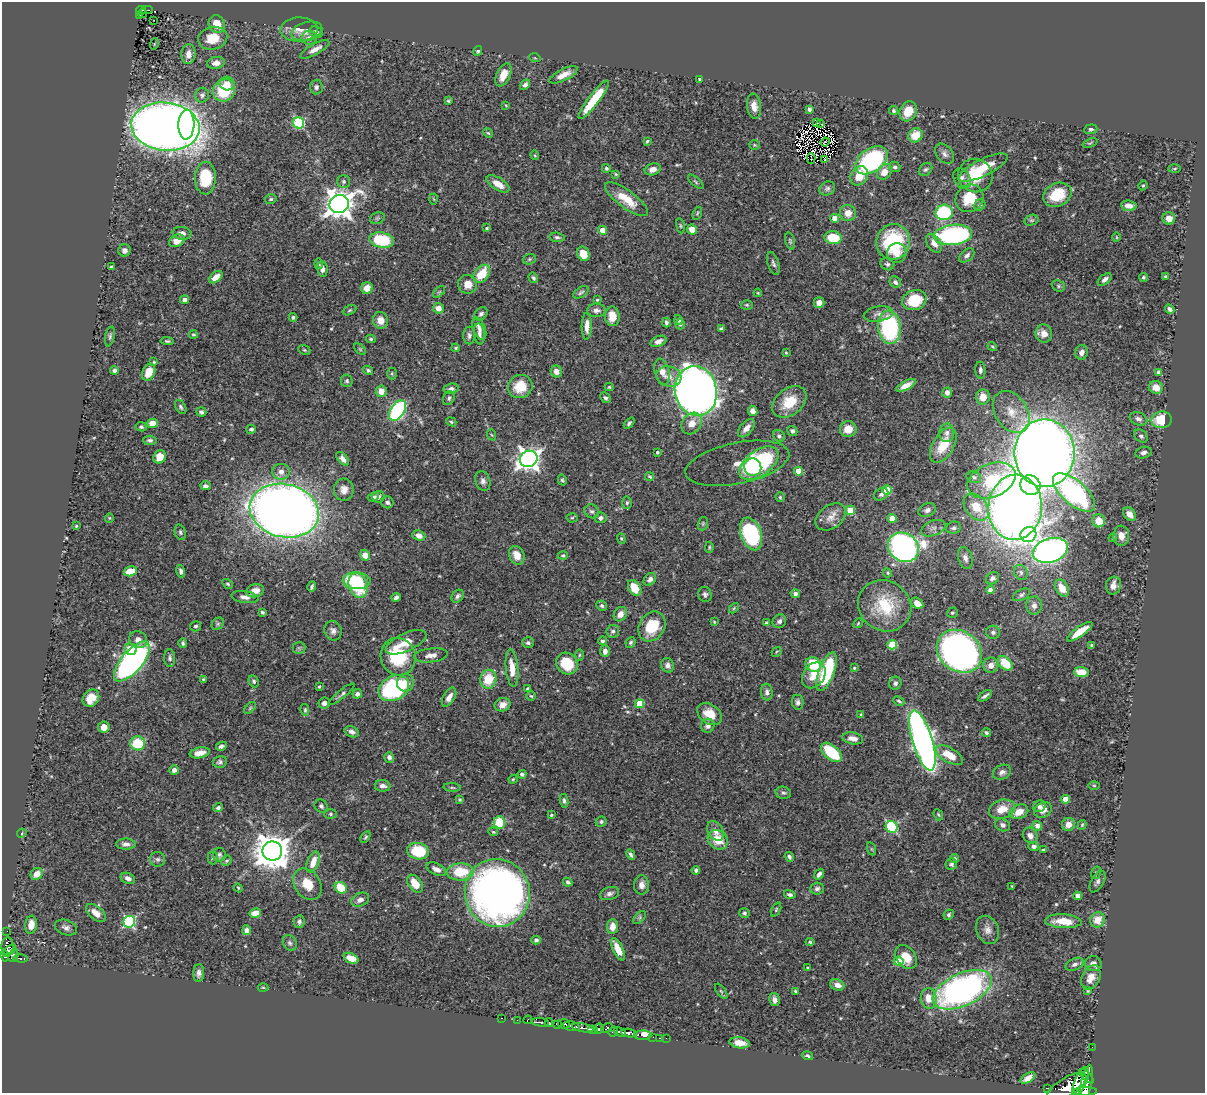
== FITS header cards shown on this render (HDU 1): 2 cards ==
NAXIS1  =                 1203
NAXIS2  =                 1091

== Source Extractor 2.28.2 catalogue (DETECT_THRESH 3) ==
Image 1203 x 1091 px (HDU 1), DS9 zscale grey, 1 PNG px = 1 image px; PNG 1207 x 1095 px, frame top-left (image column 1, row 1091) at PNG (2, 2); each listed source drawn as its Kron ellipse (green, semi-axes under 4 px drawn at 4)
Background 0.718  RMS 0.019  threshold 0.0561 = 3 sigma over >= 5 px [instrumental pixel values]
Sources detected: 537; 2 with non-positive FLUX_AUTO (blend fragments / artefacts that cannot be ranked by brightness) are neither listed nor drawn; of the other 535, the 500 brightest by FLUX_AUTO listed and drawn (35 fainter detections omitted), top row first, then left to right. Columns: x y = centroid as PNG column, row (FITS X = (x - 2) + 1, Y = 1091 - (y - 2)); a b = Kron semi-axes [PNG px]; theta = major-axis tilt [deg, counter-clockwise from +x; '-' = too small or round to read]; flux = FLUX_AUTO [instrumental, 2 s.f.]
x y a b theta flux
141 10 5 3 - 30
147 10 6 2 4 25
142 13 4 2 - 6.5
139 15 3 2 - 11
153 20 2 2 - 1.6
217 24 9 8 - 18
299 30 19 12 2 14
307 31 16 9 15 9.4
316 32 7 5 -22 2.7
213 38 15 11 15 27
309 38 7 7 - 5.5
154 44 6 3 71 1.2
315 49 16 5 29 8.9
478 51 5 4 - 2.7
188 54 10 7 85 9.5
535 58 6 3 -17 1.3
216 63 9 6 8 8.5
503 75 12 7 65 15
564 75 15 5 26 11
699 79 3 3 - 1.6
227 84 7 7 - 10
525 85 6 4 42 4.3
316 87 7 6 - 3.9
224 90 11 10 - 57
202 95 7 6 - 3.8
594 100 23 5 52 48
448 101 4 3 - 1.7
506 105 4 3 - 1.2
754 106 13 7 -83 10
809 109 4 4 - 3.5
894 111 4 4 - 2.7
908 111 10 8 61 25
299 123 6 5 - 110
816 123 2 2 - 320
821 124 3 2 - 1.7
186 125 15 8 87 110
165 127 34 24 -7 1900
1091 129 6 5 - 2.7
488 133 5 4 - 1.6
915 135 7 6 - 24
647 141 4 4 - 1.9
825 142 4 2 - 1.6
1090 143 8 3 22 1.6
754 145 5 4 - 1.6
945 154 11 8 -50 5.6
535 155 4 3 - 1.2
811 158 5 2 - 2
825 160 2 2 - 2.2
871 160 18 11 36 190
895 167 5 5 - 3.1
606 168 4 4 - 2.1
983 168 27 8 26 36
653 169 8 6 18 6.8
925 169 7 5 41 2.7
1175 169 6 3 2 1.4
884 172 8 6 52 14
616 174 4 3 - 1.4
859 176 10 8 57 23
975 176 17 16 - 43
205 178 16 10 88 57
962 178 11 8 -58 5.1
344 181 6 6 - 2.9
696 182 9 4 -41 2.2
498 184 13 6 -32 14
1143 185 5 3 - 1.4
827 188 8 6 28 3.3
1057 195 15 11 27 40
969 198 14 13 - 32
271 199 6 4 15 2
434 199 5 3 - 1.3
626 199 26 8 -37 28
339 204 10 9 - 1600
980 205 6 5 - 2.7
1129 206 8 5 -5 7
944 212 8 7 - 120
697 213 7 4 70 1.5
848 213 8 8 - 13
377 218 7 5 20 2.2
835 218 4 4 - 12
1169 218 6 6 - 10
1031 220 7 5 17 2.6
680 226 7 4 -82 1.9
487 228 3 3 - 1.9
692 229 5 5 - 15
602 230 4 4 - 14
182 233 9 6 -5 6.3
953 235 19 10 6 210
557 237 8 4 -5 2.8
1117 237 5 3 - 1.2
833 238 8 6 -7 40
382 240 12 7 -11 70
177 241 8 6 26 12
790 241 9 5 -75 2.3
893 242 18 16 74 92
934 243 10 6 -56 10
125 250 6 6 - 4.4
897 253 10 9 - 12
583 254 7 6 - 21
967 255 9 5 42 4.9
529 259 6 5 - 2.1
773 263 12 5 -71 3.8
319 264 5 3 - 1.5
887 264 7 6 - 2.8
111 267 3 3 - 1.8
322 269 8 5 -80 5.3
482 274 10 7 51 35
1165 276 4 3 - 1.5
216 277 8 4 39 12
1143 277 4 4 - 1.8
533 278 5 4 - 2.7
1105 279 8 4 38 5.1
895 282 6 5 - 4
468 284 9 9 - 15
1058 286 7 5 -23 2.5
367 288 6 5 - 14
439 292 7 4 44 2.1
581 292 8 5 33 2.6
758 293 4 3 - 1.2
185 300 4 4 - 6.5
597 300 3 3 - 1.7
914 300 12 10 20 39
819 302 5 5 - 7.9
747 305 6 5 - 1.9
438 308 5 5 - 9.7
1170 309 5 4 - 4.2
350 310 7 4 28 1.8
596 310 9 6 -1 5.5
481 314 8 5 44 3.9
878 314 14 7 9 6.8
612 316 10 7 -84 18
293 317 4 4 - 2.3
380 320 8 7 - 12
678 320 5 4 - 2.8
666 323 5 3 - 2.5
680 324 5 4 - 1.7
587 326 13 5 88 10
889 327 17 11 -84 170
721 328 4 3 - 2.3
479 329 12 6 -69 5.6
193 334 4 4 - 1.7
479 334 10 5 -83 4.9
1044 334 9 8 - 12
110 336 10 4 78 2.9
469 336 9 6 90 3.9
371 339 5 4 - 1.7
167 341 7 4 -6 2.3
658 341 8 5 24 6.6
992 347 5 3 - 1.5
456 348 4 3 - 1.7
360 349 7 4 -45 1.8
304 350 6 4 -21 1.8
1082 352 7 6 - 5.2
786 353 4 3 - 1.3
154 362 4 4 - 1.5
114 370 4 4 - 4.3
368 370 5 4 - 2.3
980 370 8 5 -88 3.5
556 371 6 5 - 8.3
662 371 13 7 -75 11
149 372 9 6 67 19
1159 372 4 4 - 5
392 374 6 5 - 1.6
669 376 13 10 -16 11
347 381 6 6 - 2.7
906 385 10 4 27 11
520 387 12 11 - 26
609 387 4 4 - 1.7
1156 387 7 6 - 14
451 389 7 5 8 4.4
381 391 6 5 - 12
696 391 25 21 -78 1200
947 393 5 5 - 6.7
983 397 7 7 - 15
449 398 7 5 64 2.8
605 398 6 4 -44 2.8
789 402 19 13 39 34
181 407 8 5 -58 2.6
398 410 11 7 57 220
753 411 5 4 - 7
201 412 5 4 - 3.2
1011 412 23 16 -56 28
1138 419 9 6 -22 4.9
1162 420 10 8 5 41
451 422 5 3 - 1.8
152 423 5 4 - 14
629 423 6 4 50 2.5
692 423 12 9 52 14
141 427 5 4 - 2.8
746 428 11 6 49 8.7
251 429 5 4 - 2.8
848 429 8 8 - 15
792 431 5 4 - 3
947 433 9 7 87 6.9
492 435 6 3 -69 1.5
779 436 6 5 - 3
1141 436 7 6 - 3.5
150 440 7 4 -5 3.4
943 445 19 10 59 33
657 452 3 3 - 1.8
1044 453 34 30 -90 2400
1144 453 8 5 17 4.5
160 457 7 6 - 15
343 459 8 4 -49 6.1
529 459 9 8 - 920
737 463 53 20 11 27
759 463 22 12 37 160
753 467 9 8 - 46
798 471 4 4 - 26
281 472 8 8 - 7.9
650 477 5 4 - 2.4
974 477 7 5 -19 3.2
562 480 5 4 - 1.9
991 480 25 16 23 77
483 481 10 7 -71 5.1
1030 485 10 9 - 140
205 486 5 3 - 3.7
344 490 11 10 - 9.8
887 490 5 4 - 44
1074 492 26 12 -41 230
881 494 7 6 - 3.7
373 497 6 4 25 3.2
378 497 6 6 - 3.3
780 497 4 4 - 1.9
387 502 6 6 - 3.4
627 503 6 4 86 2.3
976 507 15 10 -51 27
1015 507 32 27 86 1300
850 510 5 4 - 50
927 510 9 6 22 4.9
284 511 35 26 -13 1800
592 511 7 6 - 3.7
1130 514 7 5 -51 11
831 517 17 11 36 13
109 518 5 4 - 1.5
572 518 5 5 - 1.7
600 518 6 5 - 4.1
892 518 4 4 - 20
1099 521 6 6 - 21
703 524 7 5 71 1.8
76 526 3 3 - 1.4
933 528 13 7 21 6.1
953 528 7 6 - 3.2
180 532 8 5 -71 2.8
751 534 17 10 -70 140
1028 535 8 7 - 270
419 536 7 5 -21 6.9
1121 536 10 8 89 11
1113 538 4 3 - 1.3
621 539 5 4 - 1.6
709 547 5 4 - 1.5
903 547 16 14 -32 560
1050 550 18 12 18 610
365 555 6 5 - 12
517 555 10 7 -67 12
563 555 5 4 - 2.3
965 558 11 7 -74 6.2
130 571 6 5 - 27
181 571 6 3 -74 3.4
1021 572 8 6 -59 4.3
887 573 5 4 - 1.6
992 578 7 5 34 4.1
650 579 7 5 46 4.8
356 581 14 8 -2 68
228 584 5 4 - 1.9
358 585 12 9 -71 58
1113 585 9 7 73 9.2
312 587 5 3 - 2.6
635 588 8 6 -59 24
1062 588 9 6 -59 17
990 590 4 4 - 6.6
255 591 9 6 16 8.8
705 594 7 7 - 3.3
795 594 5 4 - 3.9
1021 595 9 5 27 3.2
458 596 7 5 48 3.4
245 597 13 6 -8 6.1
396 597 5 3 - 3.8
917 603 7 5 -36 11
1034 605 9 8 - 6.1
602 606 5 5 - 2.8
885 606 27 25 -34 61
734 608 6 3 46 1.4
262 612 4 3 - 2.1
952 613 5 5 - 2.1
620 614 7 6 - 10
779 621 7 6 - 4.1
714 622 4 3 - 1.2
767 623 4 4 - 3.4
858 623 5 4 - 1.4
218 624 7 5 45 2.6
196 626 5 5 - 2.5
652 626 16 12 59 42
333 631 10 8 -68 6.2
613 631 6 6 - 3.7
993 632 7 6 - 3.6
1080 632 15 5 36 24
138 640 9 8 - 7.8
602 641 4 4 - 3
406 642 22 9 25 18
631 642 5 4 - 2.6
183 643 5 4 - 2.5
528 643 6 5 - 2.9
892 645 5 4 - 59
1092 645 4 3 - 1.8
299 648 6 6 - 2.3
131 649 6 5 - 16
605 651 6 5 - 6.6
959 651 24 20 -37 670
777 652 5 3 - 1.3
431 655 17 7 6 8.5
579 655 6 4 88 1.6
398 657 19 17 -71 78
170 658 9 5 -86 3.3
132 662 24 10 50 520
1005 663 8 6 -43 30
567 664 11 10 - 45
813 664 8 7 - 38
668 665 7 6 - 4.7
991 665 7 7 - 8.1
512 668 19 6 -84 19
854 668 3 3 - 1.5
826 672 20 7 69 94
1081 672 7 5 -4 17
814 675 14 10 55 19
203 679 3 3 - 1.6
488 679 9 8 - 32
254 681 6 4 -64 2.3
405 683 9 8 - 13
895 683 6 6 - 3.9
319 687 3 3 - 1.5
394 688 16 12 28 160
528 689 3 3 - 3.3
767 692 8 6 -84 5
342 694 16 4 39 3.6
357 694 5 4 - 3.6
531 696 5 4 - 1.6
985 696 8 3 36 3.4
449 697 10 5 60 8.2
91 698 9 7 50 21
899 701 6 3 -26 2
798 702 7 6 - 3.7
324 703 6 5 - 4.8
639 704 4 4 - 40
503 705 8 6 24 8.7
250 708 7 4 46 2.2
305 710 6 4 -82 1.7
709 714 13 9 -34 19
861 715 4 3 - 1.7
708 726 7 6 - 5.9
104 727 5 5 - 9.5
352 732 7 5 -24 4.8
986 733 5 4 - 2.1
853 738 10 6 -10 9.9
922 740 31 10 -73 870
138 743 7 7 - 44
221 746 5 4 - 3.3
831 752 12 7 -41 63
200 753 10 5 12 11
949 755 15 7 -30 25
389 757 5 5 - 4.4
220 762 7 5 15 3.2
174 770 5 4 - 4.6
1002 772 9 7 25 5.4
522 774 4 3 - 3.1
513 779 4 3 - 1.4
1094 785 5 3 - 1.3
382 786 8 5 -7 5.9
452 787 8 3 -5 1.9
783 793 8 6 -13 2.7
1065 799 4 4 - 19
460 800 4 4 - 1.6
564 801 7 4 -81 2.9
321 806 7 6 - 4
1039 806 6 5 - 4.2
218 808 5 4 - 2.9
1002 809 13 9 16 20
1043 810 9 7 35 9.2
1019 812 10 7 23 15
330 814 6 5 - 2.3
551 815 4 4 - 1.5
938 815 6 4 -67 1.7
499 822 6 5 - 38
601 822 5 5 - 2.7
1003 825 8 6 -24 3.7
1068 825 7 6 - 11
1082 825 5 3 - 1.5
1037 826 5 5 - 5.6
892 827 6 5 - 130
715 831 10 7 -56 8.2
493 832 5 4 - 1.4
22 833 5 4 - 1.4
1030 836 8 7 - 6.5
365 837 6 4 59 2.1
718 840 11 9 -37 24
126 844 9 5 -2 5.4
1034 846 5 4 - 4.3
872 849 6 4 -71 1.7
1044 850 3 2 - 1.7
272 851 10 9 - 3000
418 851 11 8 -11 54
219 855 7 6 - 3.5
631 855 5 3 - 2.9
789 857 5 4 - 3.1
213 858 7 5 88 2.1
954 858 4 4 - 2.3
158 859 7 7 - 3.8
227 861 5 4 - 1.8
313 862 11 6 69 17
951 864 6 5 - 2.9
436 869 10 5 -26 6.4
696 870 4 4 - 3
460 872 13 8 2 43
1096 873 6 5 - 1.9
37 874 6 5 - 11
819 874 6 4 56 4.4
128 878 7 5 -24 6.7
568 882 5 4 - 2.4
1097 882 12 6 61 4.4
307 884 17 13 -55 24
415 884 10 6 -52 22
641 885 10 7 90 7.3
1012 886 3 2 - 1.1
238 888 4 4 - 1.3
341 888 6 5 - 37
817 889 7 6 - 3.9
497 893 34 32 -74 970
610 893 10 6 16 4.5
790 894 6 4 -16 3.3
1078 896 4 4 - 6.9
360 900 9 6 23 5.9
776 910 7 4 65 2
96 913 11 6 -41 12
255 913 6 4 12 14
744 913 5 5 - 2.3
949 915 5 5 - 2.7
640 917 8 5 46 2.4
1097 920 8 7 - 16
1063 921 18 7 -3 22
129 922 6 6 - 160
299 922 6 5 - 3.4
31 925 9 6 82 13
612 927 7 5 85 10
66 928 11 7 -20 5.6
247 930 5 4 - 6
988 930 14 11 -66 9.3
7 931 2 2 - 5.8
536 940 4 4 - 3.5
810 942 4 3 - 1.6
290 943 8 6 -61 3.1
8 946 9 6 -85 170
618 949 12 5 -65 21
9 951 8 4 39 170
5 955 6 3 -79 110
13 956 6 4 71 65
906 957 13 9 -54 20
20 958 7 3 -5 63
351 958 8 5 -22 14
898 961 5 4 - 37
1074 964 9 6 25 4.1
1093 964 8 7 - 6.9
808 968 3 3 - 1.7
199 973 9 5 89 5
1091 977 13 8 65 15
837 985 7 5 -22 9.4
263 987 5 3 - 1.2
962 990 31 16 25 420
721 991 9 4 -54 2.2
795 991 3 3 - 1.7
1088 991 4 4 - 1.2
929 998 10 8 -83 14
774 1000 6 5 - 6.6
501 1018 3 2 - 7.2
517 1020 2 2 - 3.9
528 1020 4 4 - 45
540 1022 8 3 -7 250
549 1023 4 3 - 270
564 1024 6 4 -11 470
558 1025 4 3 - 140
571 1026 9 4 -13 190
583 1028 11 3 -10 240
599 1028 5 4 - 120
607 1028 6 3 34 110
593 1029 5 2 - 120
613 1032 5 3 - 110
620 1032 6 4 -23 280
629 1033 8 4 -6 380
643 1035 8 4 0 76
653 1037 2 2 - 9.2
660 1038 3 2 - 14
666 1038 2 2 - 4.2
740 1043 10 5 -8 12
1092 1047 2 2 - 4.7
807 1056 6 4 -15 2.4
1087 1076 9 3 -47 330
1028 1078 8 4 32 8.5
1081 1081 15 6 66 1300
1086 1084 19 5 79 1100
1067 1087 22 9 31 1600
1048 1088 4 2 - 34
1085 1091 12 3 0 540
At the frame edge (FLAGS 8, measured only in part): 1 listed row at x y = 1085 1091
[35 fainter detections neither listed nor drawn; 2 non-positive-flux detections neither listed nor drawn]